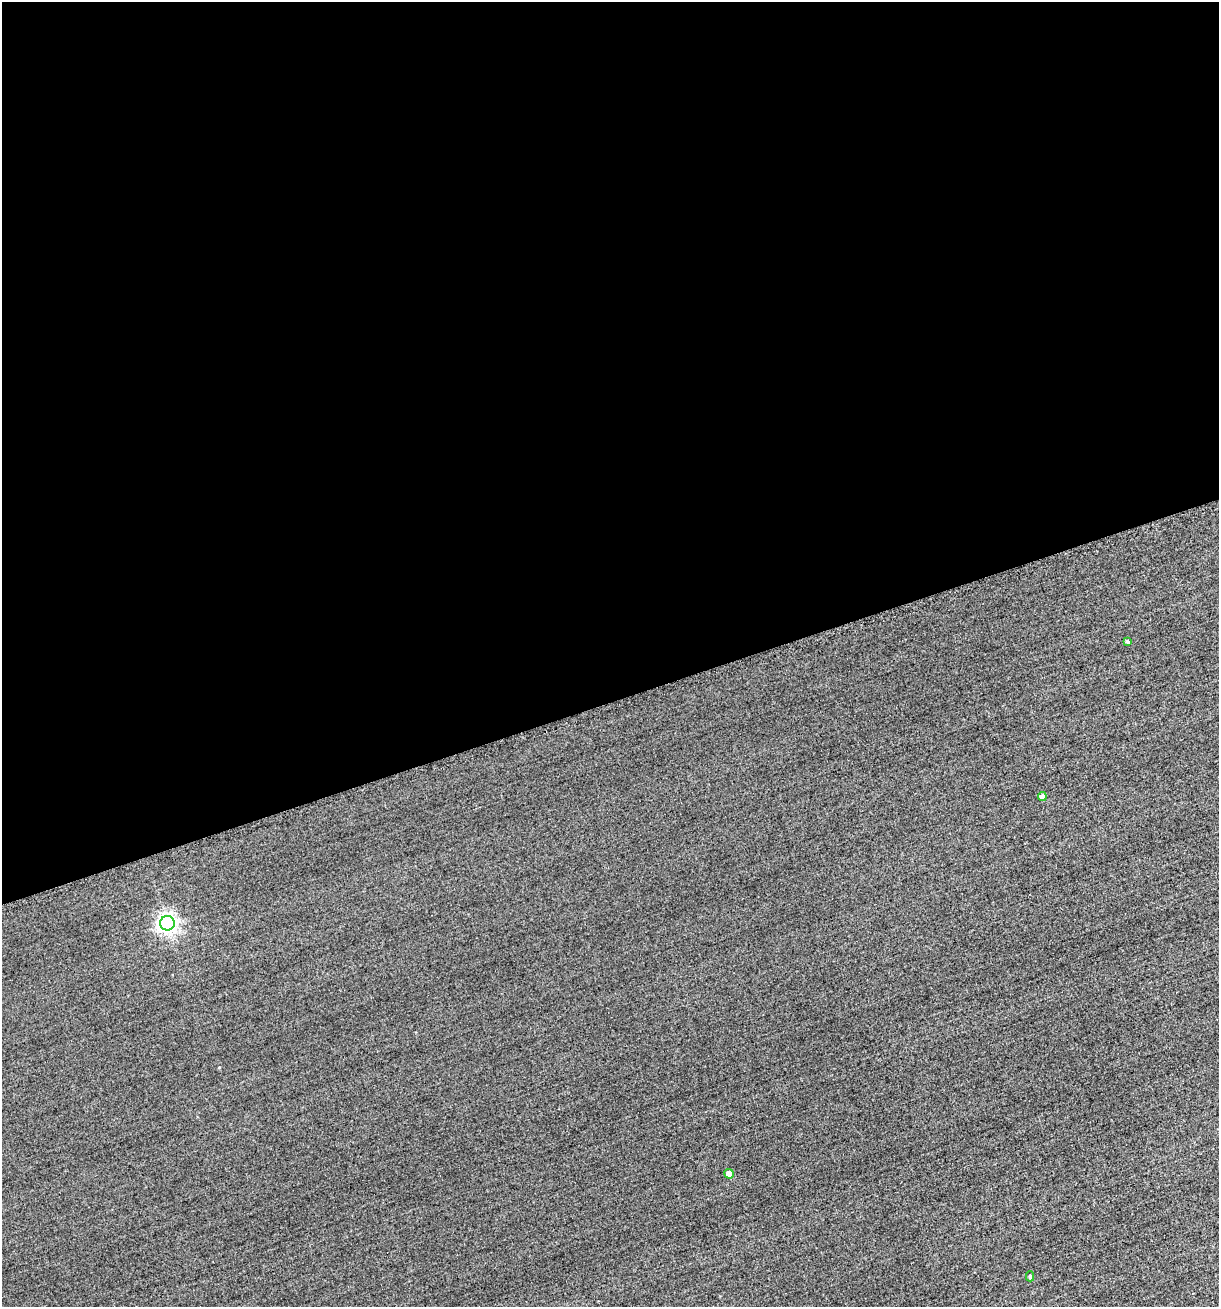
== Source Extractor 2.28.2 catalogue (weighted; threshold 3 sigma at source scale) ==
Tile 2 of 4 x 4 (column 2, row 1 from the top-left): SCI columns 1430-2646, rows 3998-5302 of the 5577 x 5599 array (HDU 1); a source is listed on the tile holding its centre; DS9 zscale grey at full resolution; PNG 1221 x 1309 px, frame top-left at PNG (2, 2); each listed source drawn as its Kron ellipse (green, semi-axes under 4 px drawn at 4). Shown black and unused: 54% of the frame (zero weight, under 2 of 3 exposures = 12% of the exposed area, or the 3 px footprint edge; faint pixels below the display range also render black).
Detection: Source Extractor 2.28.2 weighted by HDU 2 'WHT'; one run over the whole footprint, this tile lists its part. Background -0.476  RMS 3.4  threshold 15.3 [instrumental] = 3 sigma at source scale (4.5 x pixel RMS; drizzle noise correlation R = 1.50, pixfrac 1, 0.05/0.05 arcsec/px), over >= 5 px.
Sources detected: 5; all 5 listed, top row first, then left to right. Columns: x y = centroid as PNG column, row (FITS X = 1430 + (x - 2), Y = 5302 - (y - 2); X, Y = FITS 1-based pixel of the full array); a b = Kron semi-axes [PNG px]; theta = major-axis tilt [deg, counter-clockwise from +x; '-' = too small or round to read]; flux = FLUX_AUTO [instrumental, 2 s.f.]
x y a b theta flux
1127 641 4 4 - 500
1042 797 4 4 - 2000
167 923 7 7 - 160000
729 1174 5 4 - 3100
1030 1276 5 4 - 570